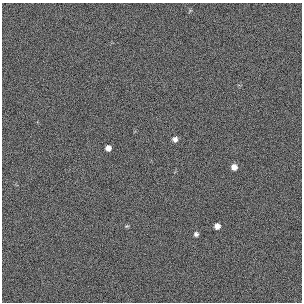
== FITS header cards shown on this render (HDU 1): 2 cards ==
NAXIS1  =                  300 / length of original image axis
NAXIS2  =                  300 / length of original image axis

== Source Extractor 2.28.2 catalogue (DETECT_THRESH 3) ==
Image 300 x 300 px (HDU 1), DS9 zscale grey, 1 PNG px = 1 image px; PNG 304 x 304 px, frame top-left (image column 1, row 300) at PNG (2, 3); no overlay
Background 384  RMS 66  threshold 199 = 3 sigma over >= 5 px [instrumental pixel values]
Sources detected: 6; all 6 listed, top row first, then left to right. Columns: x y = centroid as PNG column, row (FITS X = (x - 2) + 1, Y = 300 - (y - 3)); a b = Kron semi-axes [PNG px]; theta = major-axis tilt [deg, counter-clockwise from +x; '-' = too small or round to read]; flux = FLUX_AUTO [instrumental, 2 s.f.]
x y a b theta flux
175 139 7 6 - 17000
108 148 5 5 - 24000
234 167 6 6 - 27000
127 226 6 4 11 5600
217 226 5 5 - 25000
196 234 5 5 - 11000